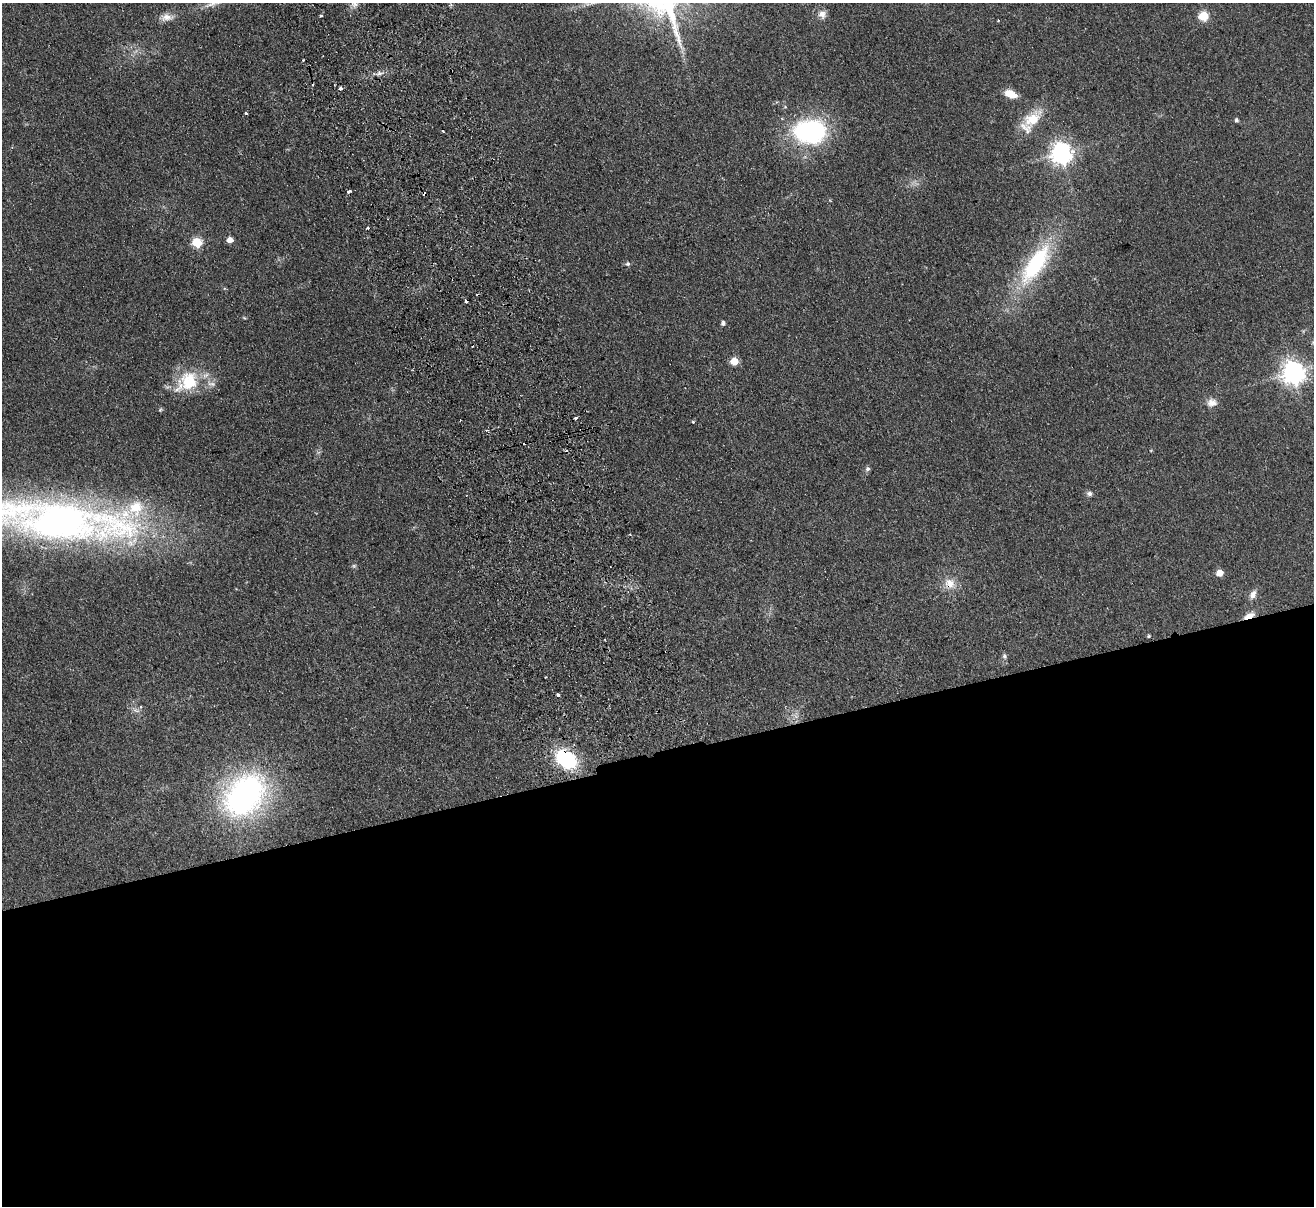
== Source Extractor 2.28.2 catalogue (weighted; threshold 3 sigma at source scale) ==
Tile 15 of 4 x 4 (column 3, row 4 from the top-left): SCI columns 2682-3993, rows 291-1494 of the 5362 x 5274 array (HDU 1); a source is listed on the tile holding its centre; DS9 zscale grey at full resolution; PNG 1316 x 1208 px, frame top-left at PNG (2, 3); no overlay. Shown black and unused: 37% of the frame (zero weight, under 2 of 3 exposures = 3% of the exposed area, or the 3 px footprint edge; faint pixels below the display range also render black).
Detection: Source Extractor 2.28.2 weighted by HDU 2 'WHT'; one run over the whole footprint, this tile lists its part. Background 0.101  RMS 0.0086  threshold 0.0385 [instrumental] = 3 sigma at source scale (4.5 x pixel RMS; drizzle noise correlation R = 1.50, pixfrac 1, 0.05/0.05 arcsec/px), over >= 5 px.
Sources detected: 53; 8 cosmic-ray / hot-pixel residue — not listed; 3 inside a brighter listed object's ellipse — not listed separately; the other 42 listed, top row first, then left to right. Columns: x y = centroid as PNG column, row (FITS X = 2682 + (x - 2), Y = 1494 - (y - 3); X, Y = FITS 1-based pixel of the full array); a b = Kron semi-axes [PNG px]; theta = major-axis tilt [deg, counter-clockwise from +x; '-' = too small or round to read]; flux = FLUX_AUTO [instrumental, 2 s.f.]
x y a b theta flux
354 4 10 9 - 4.8
822 14 10 9 - 5.6
321 15 4 3 - 0.95
1204 16 5 5 - 42
167 17 18 10 2 7
379 73 9 5 21 3
340 88 3 3 - 12
1011 94 12 7 -24 14
246 113 3 3 - 2.8
1032 119 28 16 39 23
1236 120 5 4 - 1.8
810 131 37 27 -1 110
1061 153 8 7 - 550
348 192 5 3 - 2.1
368 228 3 3 - 1.4
230 240 5 5 - 6.8
197 242 6 5 - 45
628 264 6 6 - 1.7
1035 264 57 20 56 84
244 318 6 3 -19 0.82
723 323 5 4 - 2.4
734 361 5 5 - 19
1293 373 8 8 - 680
189 381 28 26 35 38
1212 403 14 11 4 6.2
160 410 7 4 57 1
693 422 4 4 - 0.89
487 430 5 3 - 1.3
868 469 6 6 - 2
1089 494 7 6 - 2.4
61 521 173 42 -6 540
630 534 3 3 - 0.79
1220 573 5 5 - 12
950 583 15 13 -31 11
1253 594 12 7 64 4.7
1249 616 15 6 22 6.6
1149 636 4 3 - 1.1
1004 656 8 6 -67 2.1
558 695 3 3 - 1.9
141 707 5 3 - 0.96
566 759 24 16 -36 58
245 795 41 29 49 250
Overlapping masked pixels (flux is a lower limit): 3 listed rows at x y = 950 583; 1249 616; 566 759
Isophote crosses this tile's border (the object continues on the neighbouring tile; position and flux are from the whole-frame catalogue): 2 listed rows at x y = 354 4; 61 521